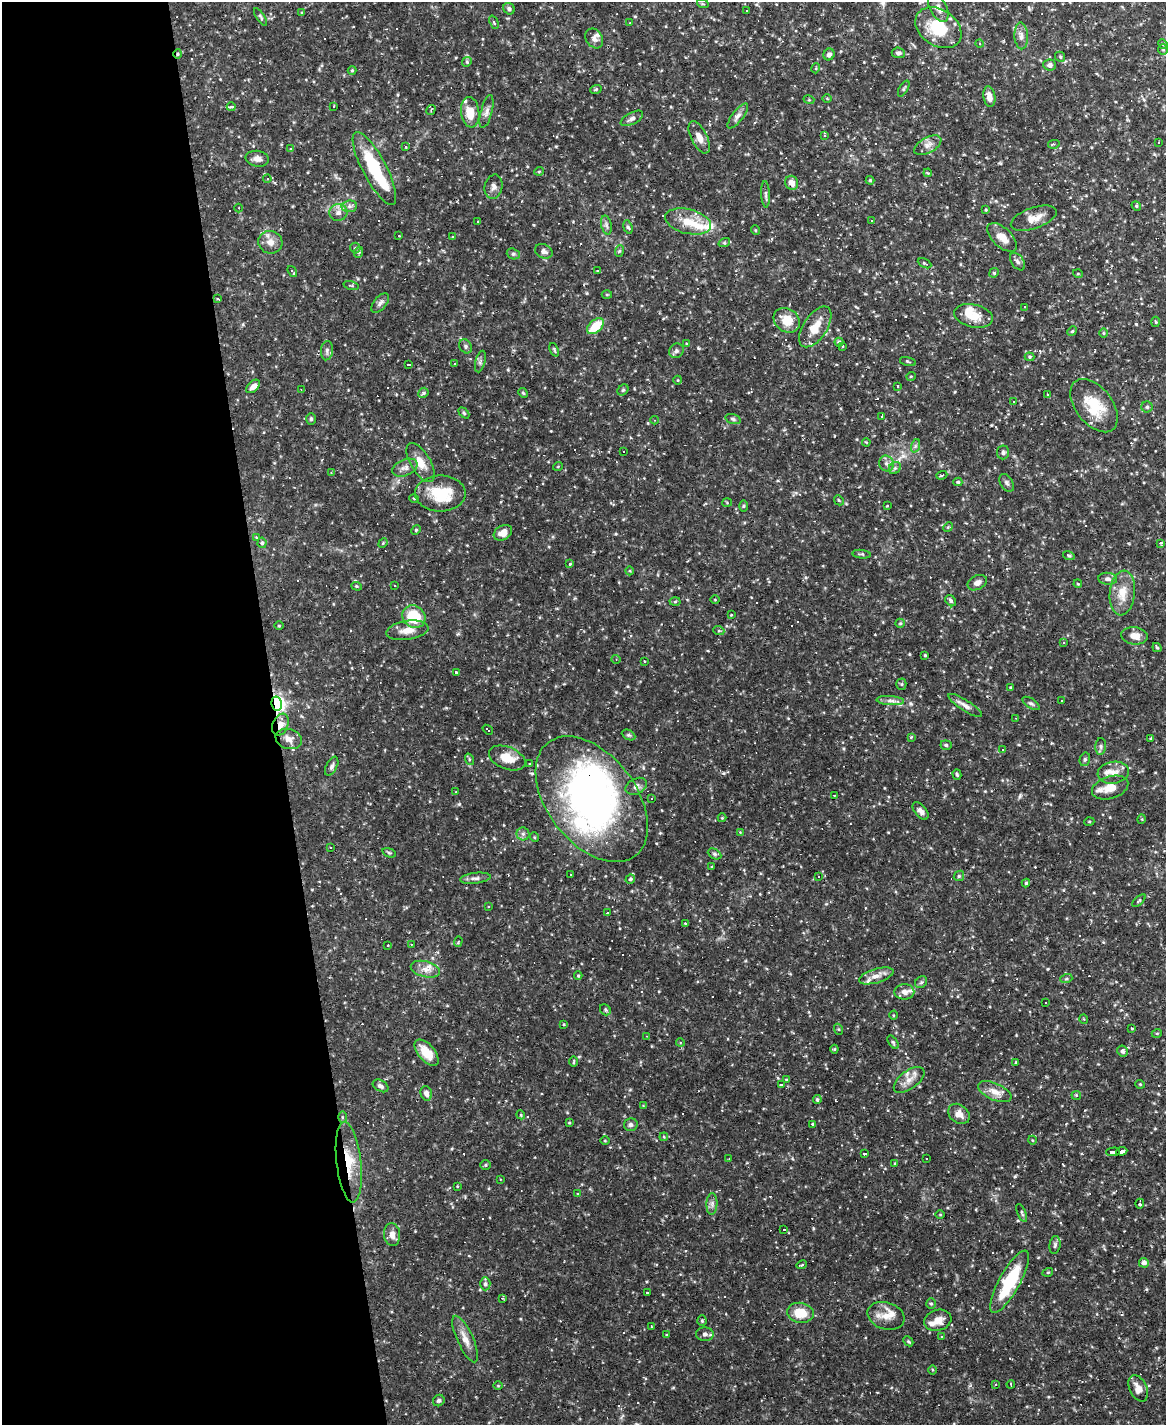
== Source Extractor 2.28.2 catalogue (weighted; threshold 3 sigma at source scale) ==
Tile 5 of 4 x 3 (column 1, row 2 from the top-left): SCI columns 1-1164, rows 1659-3081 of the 4655 x 4633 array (HDU 1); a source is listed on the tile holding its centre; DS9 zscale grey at full resolution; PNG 1168 x 1427 px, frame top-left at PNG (2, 2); each listed source drawn as its Kron ellipse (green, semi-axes under 4 px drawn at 4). Shown black and unused: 24% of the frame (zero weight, under 2 of 3 exposures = <1% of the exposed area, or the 3 px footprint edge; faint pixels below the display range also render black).
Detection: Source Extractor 2.28.2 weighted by HDU 2 'WHT'; one run over the whole footprint, this tile lists its part. Background 0.123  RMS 0.0039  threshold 0.0176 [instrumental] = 3 sigma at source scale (4.5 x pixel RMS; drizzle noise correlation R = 1.50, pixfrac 1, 0.05/0.05 arcsec/px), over >= 5 px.
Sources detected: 396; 2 inside a brighter object's white glare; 73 cosmic-ray / hot-pixel residue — neither listed nor drawn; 13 inside a brighter listed object's ellipse — not listed separately; the other 308 listed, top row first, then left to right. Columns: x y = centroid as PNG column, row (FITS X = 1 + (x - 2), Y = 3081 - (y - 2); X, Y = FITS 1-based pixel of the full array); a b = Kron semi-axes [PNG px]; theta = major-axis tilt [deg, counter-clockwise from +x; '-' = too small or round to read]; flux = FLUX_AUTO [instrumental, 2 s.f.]
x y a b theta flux
703 4 6 3 -18 0.47
938 8 15 8 -61 2.4
509 9 6 5 - 0.8
747 10 3 2 - 0.48
302 13 3 3 - 0.36
260 17 10 3 -57 0.66
494 22 7 3 -67 0.45
630 23 3 3 - 0.31
938 28 25 18 -34 14
1021 36 13 7 -87 1.9
594 38 10 8 -58 1.7
979 43 4 4 - 0.7
1163 44 5 4 - 0.46
1163 49 5 4 - 0.56
898 53 7 5 -6 0.98
178 54 4 4 - 0.56
829 55 6 5 - 1.4
1060 57 5 4 - 0.56
467 62 5 4 - 0.49
1050 65 6 5 - 1.4
816 68 5 3 - 0.31
352 70 4 4 - 0.39
596 89 6 3 19 0.44
904 89 9 4 59 0.67
989 97 10 6 -80 2.4
827 99 5 3 - 0.39
809 100 5 3 - 0.4
334 106 3 3 - 5.4
231 107 4 3 - 20
431 110 5 3 - 0.33
470 112 15 9 -83 6.5
486 112 17 5 75 1.8
738 116 15 5 53 1.8
632 118 12 5 28 1.4
825 136 3 3 - 0.36
699 137 18 8 -64 3.1
1159 143 3 2 - 0.58
1054 144 6 4 12 0.5
928 145 15 7 28 2.5
406 147 4 3 - 0.38
291 148 3 3 - 1.2
257 159 12 8 -9 2
374 168 40 12 -62 21
539 171 5 3 - 0.34
928 173 4 3 - 0.33
267 179 4 4 - 0.43
870 180 4 4 - 0.41
792 183 7 6 - 2.7
493 187 12 9 76 1.9
766 194 13 4 -87 1.1
349 206 8 5 6 1.2
1136 206 5 4 - 0.52
238 208 4 3 - 0.3
986 210 3 2 - 0.41
338 212 9 8 - 2.1
1034 218 24 10 19 4.5
872 220 3 3 - 15
688 221 23 12 -13 7.5
478 222 3 2 - 0.35
606 225 9 5 -77 1
628 227 7 4 -73 0.68
755 230 5 3 - 0.35
399 236 3 2 - 0.64
453 237 4 3 - 0.53
1002 237 18 9 -43 4.1
270 242 12 11 - 3.2
724 243 6 4 17 0.49
355 248 5 5 - 0.54
544 251 9 6 -25 1.5
619 251 6 3 71 0.49
359 252 5 3 - 0.57
513 254 7 5 -19 0.77
1017 261 10 6 -54 1.1
925 263 7 3 -27 0.45
292 271 6 3 -55 0.77
597 271 3 2 - 0.36
994 273 5 4 - 0.53
1078 274 5 3 - 0.34
351 285 8 2 -15 0.36
607 295 5 3 - 0.37
218 299 3 3 - 1.7
380 303 11 6 49 1.3
1025 307 3 3 - 2.3
973 316 19 11 -13 5.7
787 320 14 11 -38 7
1156 322 5 3 - 0.44
595 326 10 6 41 9.2
815 327 23 12 56 6.9
1072 331 5 4 - 0.42
1104 333 5 3 - 0.36
839 342 4 4 - 0.74
687 344 4 2 - 0.36
466 346 7 6 - 0.9
842 346 4 2 - 0.43
554 350 7 3 -67 0.49
327 351 10 6 83 1.2
676 351 8 6 46 1
1029 357 5 4 - 0.45
480 362 11 5 75 1.1
908 362 8 2 -15 0.42
454 364 3 3 - 0.41
409 365 3 3 - 7.3
911 376 5 3 - 0.35
678 380 4 3 - 0.3
253 386 8 5 44 2
898 386 3 2 - 0.3
301 389 3 2 - 0.43
623 390 6 5 - 0.58
423 393 5 4 - 0.91
523 393 5 4 - 0.46
1047 395 4 3 - 0.52
1013 402 3 2 - 0.49
1094 406 31 18 -52 12
1147 407 5 5 - 0.67
464 413 6 4 -46 0.57
882 416 3 2 - 0.29
311 419 6 5 - 0.61
733 419 8 4 -16 0.71
655 420 4 4 - 0.46
866 442 4 3 - 0.33
915 446 7 4 71 0.75
623 451 2 2 - 0.46
1003 452 7 6 - 1
421 463 22 10 -59 4.8
886 464 8 7 - 1.5
558 466 5 3 - 0.31
405 468 13 8 22 2.1
895 468 6 5 - 0.93
331 473 4 3 - 0.4
942 475 5 3 - 0.98
958 482 4 4 - 0.59
1007 483 10 6 -58 1
440 493 25 18 0 14
414 498 5 3 - 0.37
839 500 5 4 - 0.55
727 503 5 3 - 0.38
743 506 6 4 89 0.46
887 506 4 2 - 0.35
948 527 5 4 - 0.44
416 530 5 4 - 0.46
503 533 10 7 31 3.6
256 537 3 3 - 0.37
262 543 5 4 - 0.71
383 543 5 4 - 0.42
1161 543 4 3 - 1.8
862 554 9 4 -7 0.63
1069 555 6 3 -19 0.47
570 564 4 3 - 0.56
630 571 4 3 - 0.32
1108 579 9 6 -6 1.3
977 583 10 7 27 1.9
1078 584 4 3 - 0.32
394 585 2 2 - 0.32
357 586 5 4 - 0.47
1122 593 22 12 84 6.5
715 600 5 3 - 0.31
951 601 6 5 - 0.94
675 602 5 3 - 0.43
731 615 3 3 - 0.34
414 617 12 10 -37 12
900 623 5 4 - 0.43
279 626 4 3 - 0.32
407 630 21 9 8 4.2
719 631 5 3 - 0.38
1135 636 13 8 -7 3.4
1064 642 3 3 - 0.94
1157 647 5 3 - 0.45
925 655 3 3 - 0.38
616 659 4 4 - 0.45
644 661 3 2 - 0.32
456 672 3 3 - 0.75
901 684 5 5 - 0.5
1011 688 4 3 - 0.52
890 701 14 4 -3 1.9
1062 701 3 3 - 0.84
1031 703 10 4 -33 0.87
277 704 7 5 -79 130
965 705 20 5 -32 2
1016 718 3 2 - 0.35
280 725 11 7 68 2.8
488 730 6 3 -38 1.6
629 735 7 4 -26 0.65
911 737 4 4 - 0.36
1151 738 4 3 - 0.36
289 739 13 10 -18 2.6
946 745 5 4 - 0.7
1101 746 8 5 85 0.95
1003 749 3 2 - 0.25
507 758 19 11 -21 6.9
469 759 6 3 -73 0.47
1085 759 7 5 75 0.75
529 763 3 3 - 0.4
332 766 10 5 64 1.1
1113 773 16 11 8 3.4
957 775 5 4 - 0.53
636 786 11 7 28 1.7
1110 788 19 11 18 4.4
456 792 3 2 - 0.28
834 795 3 2 - 0.43
592 799 71 44 -52 140
652 799 3 3 - 4.1
920 811 10 5 -51 1.6
722 818 4 4 - 0.36
1142 819 5 3 - 0.34
1089 822 5 3 - 0.31
740 832 3 3 - 0.29
523 834 6 6 - 1.1
534 837 5 3 - 0.33
330 847 3 2 - 0.27
389 853 7 4 -21 0.58
714 854 7 5 -27 0.73
711 867 3 2 - 0.36
571 874 3 3 - 0.64
818 876 3 2 - 0.32
959 876 6 4 46 0.52
475 878 15 5 7 1.5
630 879 5 4 - 0.73
1026 883 4 4 - 0.44
1139 901 8 4 42 0.56
489 906 3 3 - 0.34
607 913 3 3 - 1.7
685 923 4 2 - 0.23
458 942 5 4 - 0.52
411 944 3 3 - 0.34
388 945 3 2 - 0.23
425 969 15 8 -14 3
578 976 4 4 - 0.41
876 976 18 7 17 2.9
1066 979 6 4 18 0.55
921 982 6 5 - 0.71
904 992 10 7 0 2.5
1046 1003 2 2 - 0.27
605 1010 6 5 - 0.59
893 1015 4 3 - 0.34
1084 1019 5 3 - 0.31
564 1024 4 3 - 0.33
1131 1028 3 3 - 0.62
838 1029 5 3 - 0.35
1157 1033 5 3 - 0.31
647 1036 3 2 - 0.21
680 1042 4 3 - 0.41
893 1042 7 4 -53 0.63
834 1049 4 4 - 0.38
1123 1051 5 5 - 1.3
427 1053 16 8 -49 6.6
574 1062 5 2 - 0.35
1016 1062 3 2 - 0.26
786 1079 4 2 - 0.25
909 1080 18 9 37 3.4
782 1084 3 3 - 1.1
1140 1084 5 4 - 0.46
380 1086 8 5 -30 1.3
995 1092 18 8 -24 3.7
426 1093 7 5 -74 1.7
1076 1095 5 4 - 0.43
817 1100 4 3 - 0.58
643 1106 4 4 - 0.31
959 1114 12 9 -39 3
521 1115 4 3 - 0.41
342 1117 5 4 - 0.41
569 1123 4 3 - 0.41
631 1125 7 6 - 0.99
813 1125 3 3 - 8.1
664 1137 4 3 - 0.32
1032 1140 4 3 - 0.29
605 1141 5 3 - 0.32
1122 1151 5 3 - 9.5
1113 1152 7 3 2 20
864 1153 4 3 - 9.6
729 1159 3 2 - 0.47
927 1159 3 3 - 0.67
349 1162 40 12 -83 12
895 1163 3 3 - 0.31
486 1165 5 4 - 0.51
500 1179 3 3 - 0.3
457 1186 3 3 - 0.28
577 1193 3 2 - 0.32
712 1204 11 5 88 1.4
1140 1204 5 3 - 0.61
1022 1213 9 4 -66 0.73
940 1215 5 3 - 0.33
784 1229 3 3 - 0.75
392 1235 11 8 -85 2.5
1055 1245 9 5 82 0.92
1144 1263 5 5 - 1.5
801 1265 5 2 - 0.51
1048 1272 5 3 - 0.35
1010 1282 35 10 61 20
485 1284 6 5 - 0.9
648 1293 4 3 - 23
502 1298 4 3 - 0.54
931 1304 5 4 - 0.5
800 1313 13 10 -7 7.5
886 1316 19 13 -17 5.3
938 1320 14 10 17 4
702 1321 5 4 - 0.48
651 1326 4 2 - 0.27
705 1334 9 7 -3 1.2
667 1335 4 3 - 0.38
941 1337 3 3 - 0.94
465 1339 25 8 -65 3.7
908 1341 5 4 - 0.54
932 1370 5 3 - 0.34
1011 1384 4 3 - 0.44
995 1385 3 3 - 0.44
498 1386 5 3 - 0.3
1138 1388 14 8 -65 3.5
439 1400 6 5 - 0.84
Overlapping masked pixels (flux is a lower limit): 7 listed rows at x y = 178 54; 277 704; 280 725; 592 799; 1122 1151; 1113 1152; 349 1162
Unlisted compact peaks at least as high as the median listed source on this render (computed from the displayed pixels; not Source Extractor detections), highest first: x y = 1136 324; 1015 1176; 698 348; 909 654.